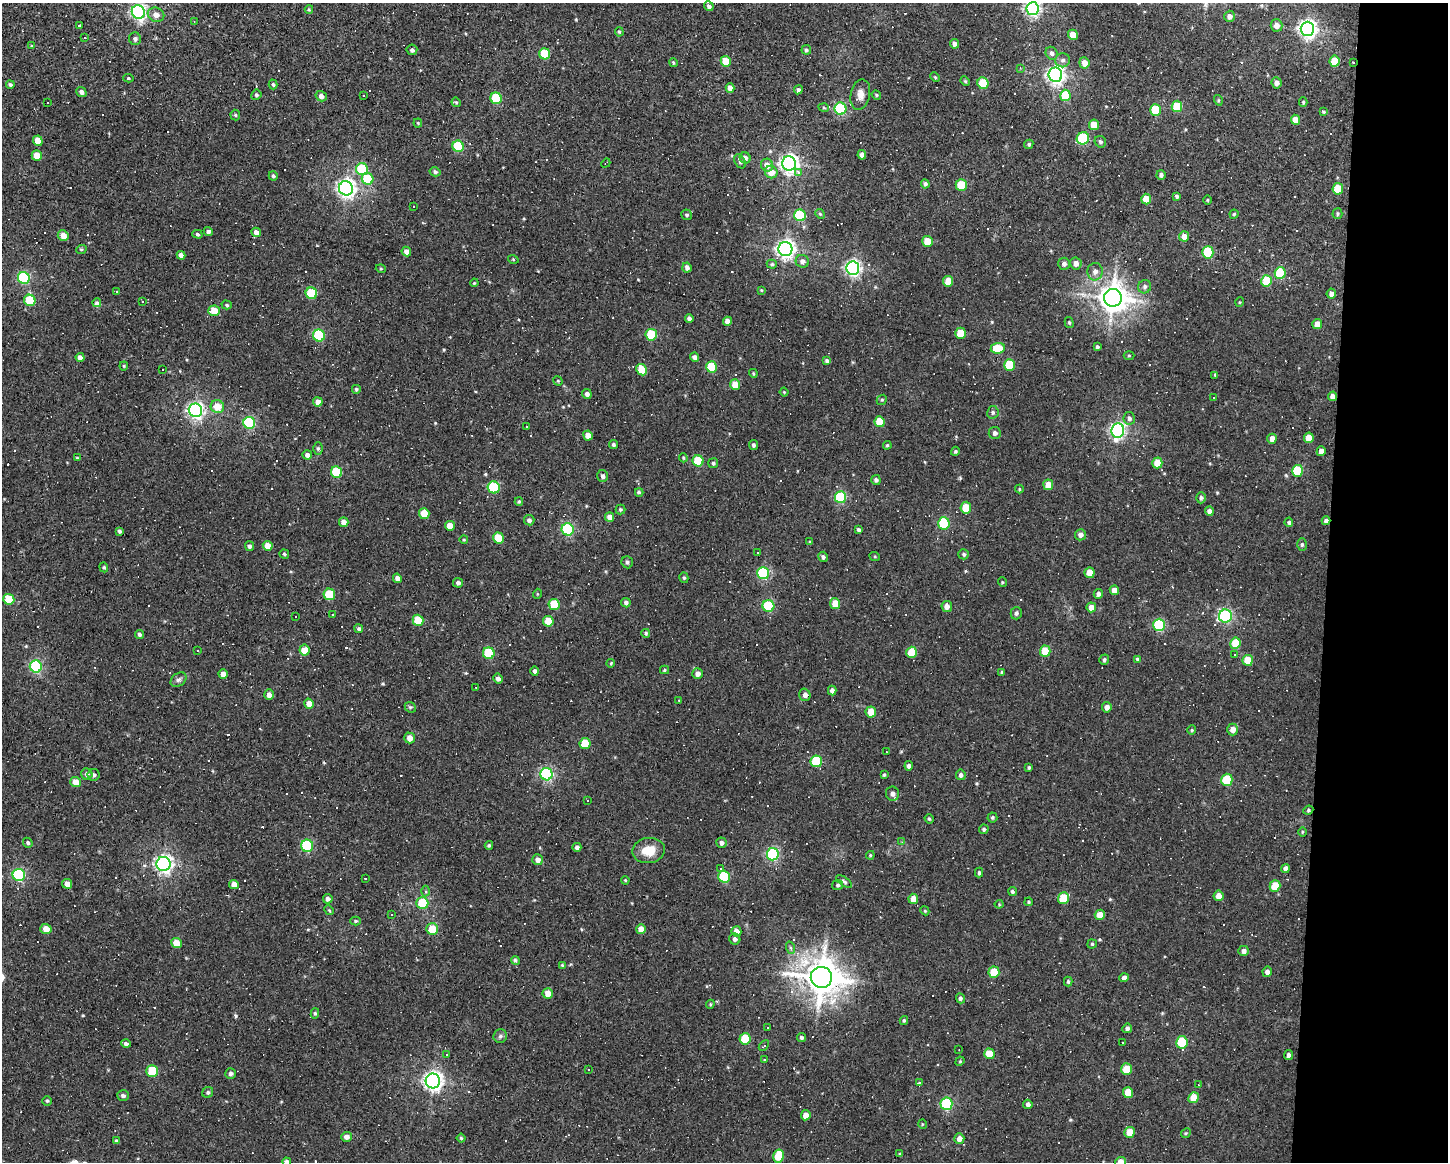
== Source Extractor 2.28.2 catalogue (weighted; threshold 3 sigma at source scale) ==
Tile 9 of 3 x 4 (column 3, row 3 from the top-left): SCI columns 2999-4444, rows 1161-2320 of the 4664 x 4640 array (HDU 1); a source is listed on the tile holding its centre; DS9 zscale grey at full resolution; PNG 1450 x 1164 px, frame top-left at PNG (2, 3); each listed source drawn as its Kron ellipse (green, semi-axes under 4 px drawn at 4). Shown black and unused: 8% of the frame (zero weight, under 3 of 4 exposures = <1% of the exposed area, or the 3 px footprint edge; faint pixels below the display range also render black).
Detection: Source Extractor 2.28.2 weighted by HDU 2 'WHT'; one run over the whole footprint, this tile lists its part. Background 0.037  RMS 0.0064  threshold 0.0288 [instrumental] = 3 sigma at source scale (4.5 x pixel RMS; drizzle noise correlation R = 1.50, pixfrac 1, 0.05/0.05 arcsec/px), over >= 5 px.
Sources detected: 513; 118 cosmic-ray / hot-pixel residue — neither listed nor drawn; the other 395 listed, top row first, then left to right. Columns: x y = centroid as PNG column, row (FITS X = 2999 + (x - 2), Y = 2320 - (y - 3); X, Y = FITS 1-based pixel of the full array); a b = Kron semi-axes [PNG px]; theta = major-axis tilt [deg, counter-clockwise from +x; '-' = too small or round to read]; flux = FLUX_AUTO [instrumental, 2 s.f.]
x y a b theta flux
709 6 5 4 - 1.7
309 9 4 4 - 0.69
1033 9 6 6 - 180
138 12 7 6 - 180
156 15 8 7 - 3.9
1230 16 5 5 - 2.9
194 22 3 2 - 0.46
1277 25 6 6 - 3.8
79 26 3 3 - 2.4
1307 29 7 7 - 280
619 32 5 4 - 0.83
1073 35 5 5 - 9.3
85 38 3 2 - 0.59
135 39 6 6 - 1.6
955 44 5 4 - 2.2
31 45 3 2 - 0.94
412 50 5 5 - 1.7
806 50 5 4 - 1.1
1052 53 7 5 -58 2
545 54 5 5 - 27
1063 60 7 7 - 2.1
726 61 5 5 - 12
1335 61 5 5 - 15
1353 62 3 2 - 0.9
673 63 4 3 - 0.67
1084 63 6 5 - 5.1
1020 68 4 3 - 0.56
1055 75 7 7 - 260
935 77 5 4 - 0.77
128 78 5 4 - 0.84
965 81 5 4 - 0.71
983 83 6 5 - 25
1277 83 5 5 - 2.9
273 84 5 4 - 0.97
10 85 4 4 - 1
730 88 5 4 - 4.3
798 90 4 4 - 1.5
81 92 5 4 - 2.1
256 95 5 5 - 1.1
363 95 2 2 - 0.43
860 95 15 9 78 4.9
876 95 5 4 - 0.69
1065 95 6 5 - 21
321 96 6 5 - 2.7
496 98 6 5 - 37
1218 100 5 3 - 0.66
47 102 3 2 - 0.83
456 102 5 4 - 0.74
1303 102 5 4 - 0.82
1177 106 6 5 - 18
824 108 5 3 - 0.68
840 109 6 6 - 68
1155 110 6 5 - 24
1323 112 3 3 - 1.8
235 115 5 5 - 0.83
1295 120 5 4 - 6.5
418 123 4 4 - 0.69
1094 125 5 5 - 13
1083 138 6 6 - 47
38 141 5 4 - 7
1100 142 6 5 - 1.4
1029 144 5 4 - 1
458 146 6 5 - 28
37 155 5 5 - 7.6
862 155 5 4 - 3.1
745 158 6 5 - 2.2
740 161 7 5 -61 1.5
606 163 5 2 - 0.97
789 163 7 7 - 270
767 165 6 6 - 4.4
362 169 6 6 - 45
435 172 5 4 - 1.3
771 172 6 6 - 7.7
798 172 3 3 - 6.5
1161 175 5 4 - 1.6
273 176 5 4 - 1.1
368 179 6 5 - 25
925 184 4 4 - 1.6
961 185 5 5 - 23
346 188 7 7 - 270
1338 189 5 5 - 16
1177 196 4 4 - 1.1
1146 199 5 5 - 13
1207 200 5 3 - 0.56
414 206 3 3 - 15
820 214 5 4 - 0.73
1234 214 4 4 - 0.71
1337 214 5 5 - 0.96
687 215 5 5 - 1.1
800 215 6 5 - 47
208 231 5 4 - 1.5
256 232 5 4 - 3
197 234 5 4 - 0.97
63 235 5 5 - 5.1
1184 236 5 5 - 4.2
927 241 5 5 - 13
785 249 7 7 - 280
81 250 5 3 - 0.71
406 252 5 4 - 3.4
1208 252 6 5 - 44
181 255 4 4 - 2.5
513 259 5 3 - 0.54
802 261 7 6 - 2.6
1076 263 6 5 - 3.5
772 264 5 4 - 0.96
1064 264 6 6 - 2
687 268 5 4 - 2.1
853 268 7 6 - 190
381 269 5 3 - 0.58
1095 272 9 7 84 3.2
1280 273 6 5 - 34
24 278 6 5 - 75
948 281 5 5 - 11
1267 281 5 5 - 21
474 283 4 3 - 0.54
1145 287 7 6 - 1.9
761 290 4 3 - 0.59
117 291 3 2 - 0.65
311 293 6 5 - 36
1331 294 5 4 - 2.8
1113 298 9 9 - 880
30 300 6 5 - 26
143 301 3 3 - 1
1240 302 5 3 - 0.56
97 303 4 3 - 17
227 305 5 4 - 0.92
214 311 6 5 - 10
689 319 4 4 - 2
727 321 4 4 - 3.5
1069 322 5 4 - 0.83
1317 324 5 5 - 4.6
960 333 5 5 - 14
319 335 6 6 - 47
651 335 6 5 - 30
1097 347 4 3 - 1.2
998 348 7 5 6 19
1129 355 5 3 - 0.66
80 357 4 4 - 3
694 357 4 4 - 2.1
827 361 4 4 - 1.7
1009 365 6 5 - 27
124 366 4 4 - 0.66
711 367 6 5 - 26
163 369 3 3 - 3.7
642 370 6 5 - 14
753 373 4 3 - 0.63
1215 375 4 3 - 0.64
558 381 5 4 - 0.59
735 384 5 5 - 9
356 389 4 4 - 0.83
784 392 4 3 - 0.58
587 394 5 4 - 2.1
1333 396 5 4 - 4.4
1214 398 3 3 - 1.1
882 400 5 4 - 0.9
318 402 5 4 - 3.6
217 406 7 6 - 9.3
195 410 7 6 - 210
993 412 6 5 - 1.3
1129 418 6 5 - 1.6
880 422 5 5 - 17
249 423 6 6 - 76
527 427 3 2 - 0.74
1118 430 7 6 - 170
995 433 6 6 - 1.9
588 436 5 4 - 4.7
1309 438 5 5 - 8.2
1272 439 5 4 - 4.6
613 445 4 4 - 1.4
753 445 5 4 - 1.2
887 445 4 3 - 0.68
318 449 6 5 - 1.1
955 451 4 4 - 0.81
1321 451 5 4 - 3.8
307 455 5 4 - 2.5
77 458 4 4 - 0.7
683 458 4 3 - 0.64
698 461 5 5 - 24
713 463 5 5 - 1
1157 463 5 5 - 12
1297 471 6 5 - 29
337 472 6 5 - 33
603 476 6 5 - 1.7
876 480 5 4 - 1.5
1048 485 5 5 - 7.4
494 487 6 5 - 40
1019 489 4 4 - 0.69
639 492 4 3 - 1.3
840 497 6 5 - 52
1201 498 5 5 - 1.4
519 501 4 4 - 0.7
966 508 6 5 - 14
620 509 5 5 - 0.92
1209 511 4 4 - 2.2
424 514 5 5 - 13
610 517 5 4 - 4.1
529 520 5 5 - 1.8
1326 521 4 4 - 2
344 522 5 4 - 3.3
1289 522 5 4 - 1.1
944 523 6 5 - 44
450 526 5 5 - 6.1
568 529 6 6 - 73
858 530 4 3 - 1.1
119 531 4 3 - 1.1
1080 535 5 5 - 2.6
498 538 5 5 - 18
464 540 4 3 - 0.49
810 542 4 4 - 0.8
1302 544 6 5 - 1.1
249 546 5 4 - 1.4
268 546 5 4 - 6.8
757 553 2 2 - 0.46
284 554 5 4 - 0.98
964 554 5 5 - 1.2
823 557 5 4 - 1.4
875 557 5 3 - 0.56
627 562 6 5 - 1.2
104 567 5 4 - 0.76
763 573 6 6 - 63
1089 573 5 5 - 8
397 578 5 4 - 2.4
684 578 5 4 - 1
1002 582 5 3 - 0.58
458 583 5 5 - 1.9
1114 590 5 4 - 4.6
329 594 6 5 - 24
537 594 5 3 - 0.53
1098 594 5 4 - 1.8
9 599 5 5 - 20
626 603 5 4 - 1.7
835 604 5 5 - 11
554 605 6 5 - 22
768 606 6 6 - 49
947 606 5 5 - 3.5
1091 607 5 5 - 4.3
1016 613 6 5 - 1.7
333 615 3 2 - 0.94
295 616 2 2 - 0.53
1225 616 6 6 - 100
418 620 5 5 - 17
548 621 5 5 - 13
1159 625 6 5 - 52
359 629 4 4 - 1.3
646 633 4 4 - 0.94
139 634 4 3 - 1.4
1235 643 6 5 - 15
304 650 5 5 - 15
198 651 3 2 - 0.47
1045 651 5 5 - 14
912 652 5 5 - 20
489 653 6 6 - 33
1234 654 2 2 - 0.49
1137 659 4 4 - 0.85
1104 660 5 4 - 1.1
1248 660 5 5 - 12
611 663 4 3 - 0.63
36 666 6 6 - 78
664 670 4 4 - 0.72
535 671 4 4 - 1.7
1001 672 4 3 - 0.7
223 674 5 4 - 4
698 674 5 5 - 3
498 678 5 4 - 2.7
178 680 9 6 37 1.8
476 687 2 2 - 0.36
832 690 5 4 - 2.4
269 695 5 5 - 3.5
805 695 6 5 - 2.6
679 700 3 2 - 0.6
309 704 5 4 - 5.1
410 707 6 4 -42 0.96
1107 707 5 4 - 2.7
871 712 5 5 - 9.5
1233 729 6 5 - 4.4
1192 730 4 4 - 0.74
409 738 5 5 - 4.9
585 744 5 5 - 18
887 752 2 2 - 0.47
816 761 6 6 - 34
909 766 4 4 - 1.9
1029 768 4 3 - 0.83
87 774 6 5 - 1.6
546 774 6 6 - 98
94 775 6 6 - 1.5
884 775 4 3 - 0.88
961 775 5 4 - 1.8
1227 780 6 5 - 28
76 782 5 5 - 7.6
892 794 7 6 - 2.5
588 800 3 3 - 1.1
1308 810 5 4 - 0.82
992 817 5 5 - 0.97
929 819 5 4 - 0.8
984 829 5 4 - 1
1302 832 5 3 - 0.59
902 842 3 3 - 0.48
28 843 5 4 - 1.2
721 843 5 5 - 2
489 845 4 3 - 0.82
307 846 6 6 - 46
577 847 4 4 - 1.8
649 851 16 12 10 11
773 854 6 6 - 88
870 855 4 4 - 0.69
538 860 5 5 - 2.8
163 864 7 7 - 240
721 868 3 3 - 2.6
1286 868 4 4 - 2.1
979 872 5 3 - 1.1
19 875 6 6 - 81
724 877 6 6 - 36
365 878 2 2 - 0.37
625 880 4 3 - 0.55
844 881 9 4 -36 1.2
67 884 5 5 - 3.8
234 885 5 4 - 4.8
838 885 5 5 - 1.2
1275 886 6 5 - 16
425 891 5 3 - 0.78
1012 891 4 4 - 1.1
1219 896 5 5 - 5.3
1063 898 6 5 - 18
328 899 5 4 - 2
913 899 5 4 - 5.5
1029 902 4 3 - 0.76
422 903 6 6 - 25
999 904 4 4 - 0.62
329 910 5 4 - 0.69
925 911 4 3 - 0.57
392 915 2 2 - 0.67
1100 915 5 5 - 6.6
355 921 5 4 - 0.76
46 929 5 5 - 7.2
432 929 6 5 - 14
641 929 5 5 - 5.6
736 931 5 5 - 5.6
735 939 6 5 - 1.8
176 943 5 5 - 8.9
1092 944 4 4 - 0.75
791 948 6 4 -70 0.99
1244 951 5 5 - 2.8
515 960 4 4 - 1.1
562 965 4 4 - 0.67
994 972 5 5 - 14
1267 972 5 4 - 2.4
821 977 10 10 - 1400
1124 978 4 4 - 2.7
1068 981 5 3 - 0.9
548 993 5 5 - 6.3
960 998 5 4 - 1.4
710 1004 4 4 - 0.75
315 1013 5 4 - 0.92
904 1020 4 3 - 0.86
767 1028 3 2 - 0.47
1127 1028 5 4 - 1.6
500 1036 7 6 - 1.5
801 1037 4 4 - 1.1
745 1039 5 5 - 21
1123 1042 3 2 - 0.87
1182 1042 6 5 - 36
126 1043 5 4 - 1.6
764 1045 6 3 44 0.97
959 1050 2 2 - 0.4
447 1054 3 2 - 0.68
989 1054 5 5 - 9.4
1288 1055 5 4 - 1.8
764 1059 3 2 - 0.58
960 1061 5 4 - 0.59
588 1069 3 2 - 0.94
1126 1069 6 5 - 15
152 1071 6 5 - 30
230 1074 5 5 - 1.6
433 1081 7 7 - 280
919 1083 3 3 - 7.8
1199 1085 3 2 - 0.37
208 1092 6 5 - 1.1
1128 1093 5 5 - 12
123 1095 6 5 - 1.5
1194 1098 5 5 - 11
47 1101 5 5 - 0.89
946 1104 6 6 - 62
1028 1104 4 4 - 1.8
806 1115 5 5 - 5.2
922 1124 5 3 - 0.53
1130 1132 5 5 - 9.6
1186 1133 5 4 - 0.75
346 1137 5 4 - 2.7
461 1138 4 4 - 0.91
959 1138 5 5 - 3.3
116 1141 4 3 - 1.1
900 1154 3 3 - 0.63
778 1156 7 5 79 17
287 1162 5 4 - 2.7
1121 1162 5 5 - 7.9
Overlapping masked pixels (flux is a lower limit): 3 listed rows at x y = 1353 62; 1333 396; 1326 521
Isophote crosses this tile's border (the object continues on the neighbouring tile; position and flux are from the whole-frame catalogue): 3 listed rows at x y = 1033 9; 287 1162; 1121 1162